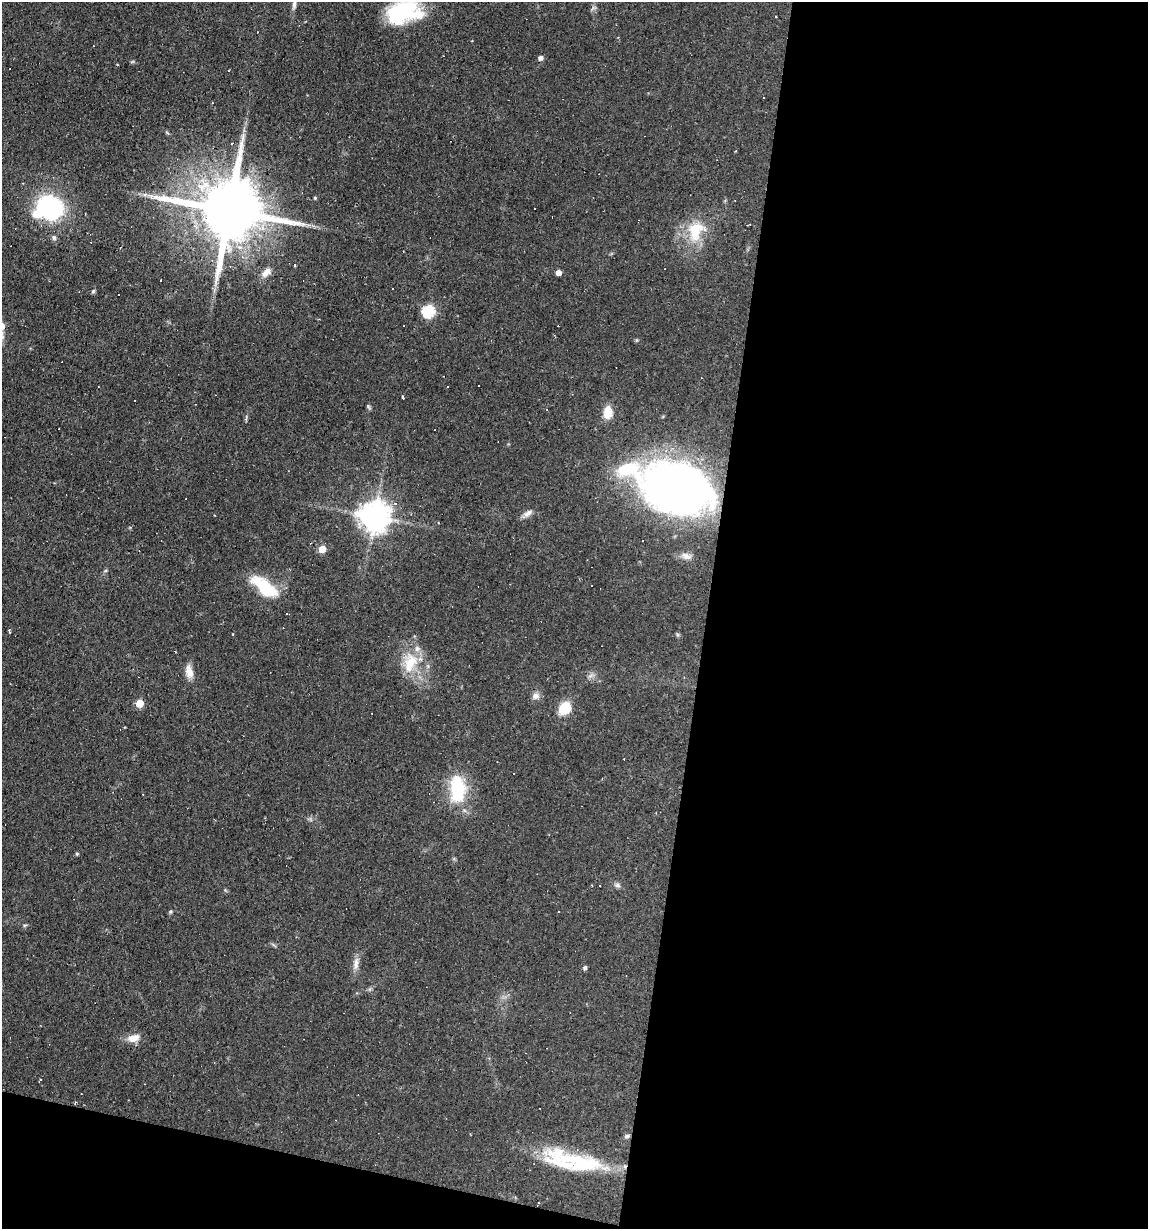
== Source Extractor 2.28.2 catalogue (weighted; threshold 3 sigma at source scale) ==
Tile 16 of 4 x 4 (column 4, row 4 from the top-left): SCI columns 3553-4698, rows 1-1227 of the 4932 x 4909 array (HDU 1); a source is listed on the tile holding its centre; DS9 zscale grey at full resolution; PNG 1150 x 1231 px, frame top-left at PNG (2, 2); no overlay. Shown black and unused: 42% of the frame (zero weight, under 2 of 3 exposures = <1% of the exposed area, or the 3 px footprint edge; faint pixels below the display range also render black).
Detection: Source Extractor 2.28.2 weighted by HDU 2 'WHT'; one run over the whole footprint, this tile lists its part. Background 0.0966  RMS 0.0058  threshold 0.0259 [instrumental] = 3 sigma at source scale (4.5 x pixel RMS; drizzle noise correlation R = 1.50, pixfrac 1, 0.05/0.05 arcsec/px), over >= 5 px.
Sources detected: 70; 1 too faint to see at this stretch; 1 inside a brighter object's white glare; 16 cosmic-ray / hot-pixel residue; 1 long thin detection or spike segment (spike, bleed or trail) — not listed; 4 inside a brighter listed object's ellipse — not listed separately; the other 47 listed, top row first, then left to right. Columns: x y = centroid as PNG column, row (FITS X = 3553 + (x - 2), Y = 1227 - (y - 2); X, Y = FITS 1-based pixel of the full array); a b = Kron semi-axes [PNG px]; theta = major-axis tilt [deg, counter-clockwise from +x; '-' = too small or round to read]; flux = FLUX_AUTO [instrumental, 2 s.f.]
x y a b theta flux
294 4 14 5 85 2.3
404 12 34 21 11 46
257 32 2 2 - 0.29
540 58 5 5 - 2.2
315 198 4 4 - 0.67
52 206 23 19 -39 66
228 210 25 15 -13 6400
695 231 27 18 78 21
54 237 7 6 - 1.5
295 265 3 3 - 1.3
266 272 16 7 45 4.3
558 272 4 4 - 4.3
161 280 3 3 - 2
93 291 6 4 44 0.84
428 311 6 5 - 70
479 385 3 3 - 1.2
403 398 4 2 - 1.1
368 406 7 4 -54 0.94
608 412 15 11 87 8.2
627 469 35 20 10 28
677 489 50 34 -19 430
395 504 6 5 - 1.2
528 513 12 7 43 2.8
374 516 9 9 - 910
322 549 5 5 - 11
686 556 15 7 -22 3.1
265 588 25 10 -41 35
287 614 3 2 - 0.5
9 631 4 2 - 1.4
410 662 28 18 74 19
189 672 17 9 -78 5.3
536 696 10 9 - 2.9
139 703 5 5 - 13
565 708 11 9 53 18
372 713 3 2 - 0.36
457 790 37 19 -87 28
77 854 4 4 - 0.66
617 885 8 6 -16 1.6
170 912 6 4 20 0.71
356 966 8 7 - 2.6
585 968 4 4 - 1.4
133 1038 15 9 11 6.5
40 1080 4 2 - 1.1
75 1103 3 2 - 0.69
627 1136 7 5 21 1.2
581 1164 62 23 -2 41
537 1205 4 3 - 0.58
Overlapping masked pixels (flux is a lower limit): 2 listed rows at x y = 228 210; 537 1205
Isophote crosses this tile's border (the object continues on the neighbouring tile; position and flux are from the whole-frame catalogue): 2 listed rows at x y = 294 4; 404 12